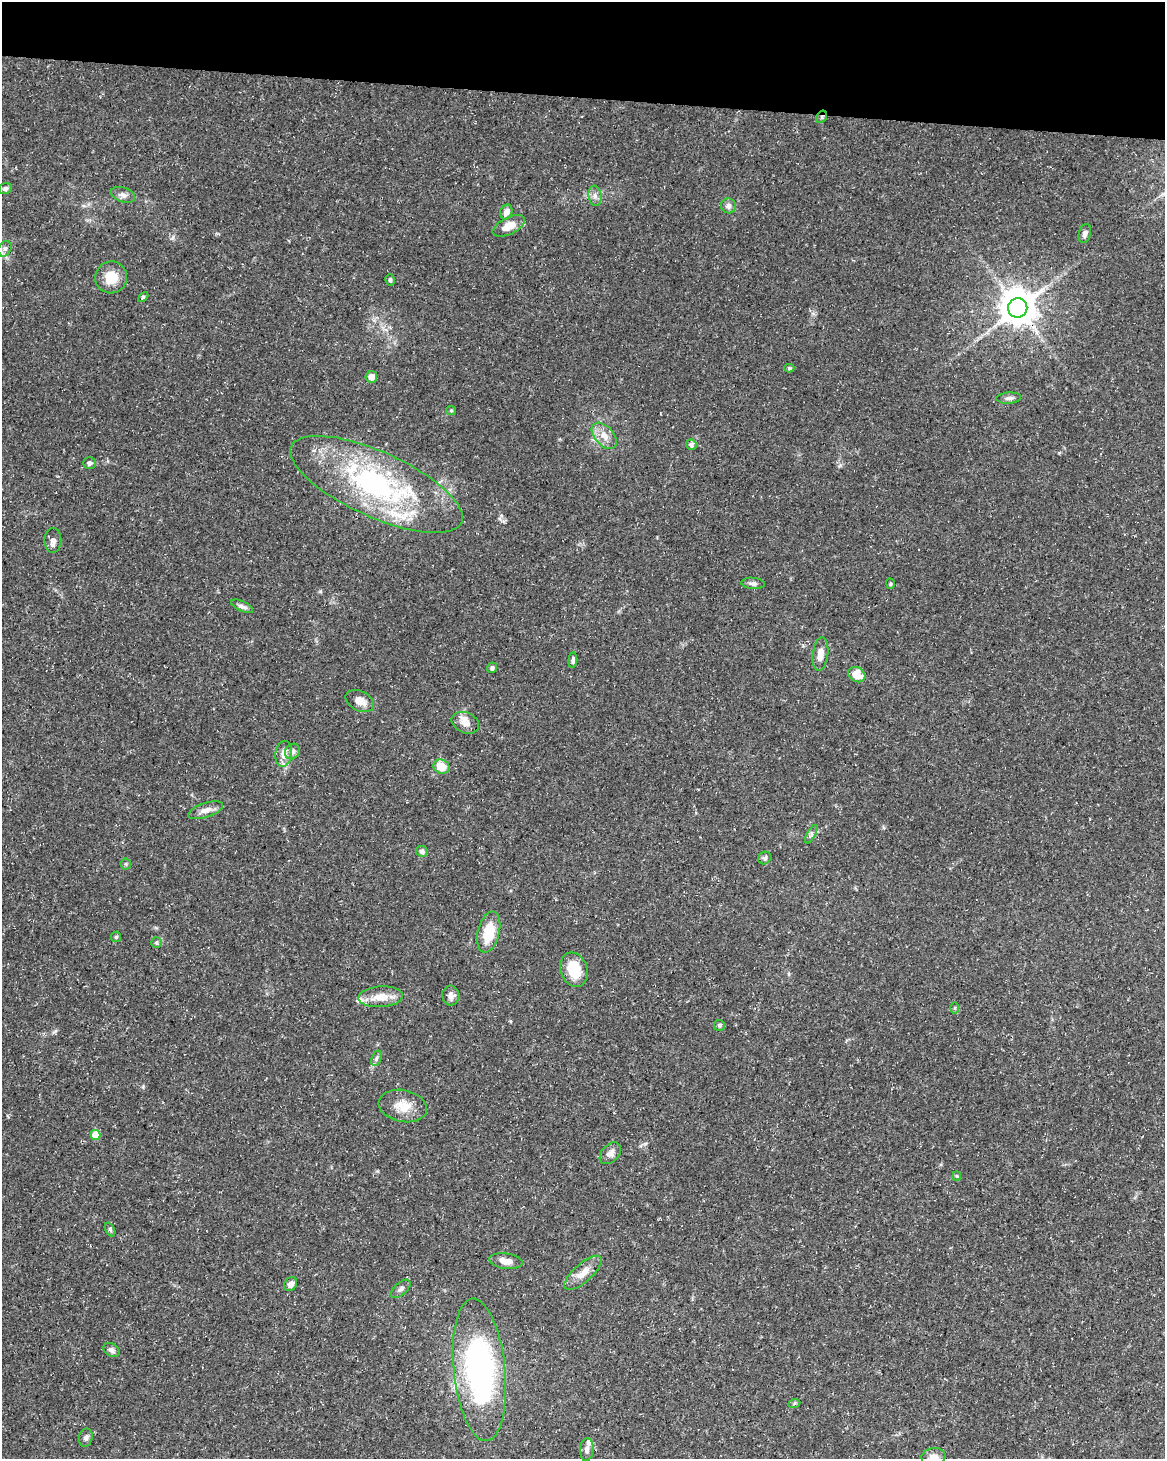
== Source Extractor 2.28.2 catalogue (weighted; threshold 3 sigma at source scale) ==
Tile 2 of 4 x 3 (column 2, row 1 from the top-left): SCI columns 1173-2335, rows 3199-4655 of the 4661 x 4881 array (HDU 1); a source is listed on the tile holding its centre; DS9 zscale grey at full resolution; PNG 1167 x 1461 px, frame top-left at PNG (2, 2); each listed source drawn as its Kron ellipse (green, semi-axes under 4 px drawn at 4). Shown black and unused: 7% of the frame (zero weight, under 3 of 5 exposures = <1% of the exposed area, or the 3 px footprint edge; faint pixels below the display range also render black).
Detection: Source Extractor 2.28.2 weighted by HDU 2 'WHT'; one run over the whole footprint, this tile lists its part. Background 0.0267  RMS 0.0022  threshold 0.00997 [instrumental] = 3 sigma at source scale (4.5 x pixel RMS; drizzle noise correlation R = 1.50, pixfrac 1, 0.0396/0.0396 arcsec/px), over >= 5 px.
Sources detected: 66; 3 inside a brighter listed object's ellipse — not listed separately; the other 63 listed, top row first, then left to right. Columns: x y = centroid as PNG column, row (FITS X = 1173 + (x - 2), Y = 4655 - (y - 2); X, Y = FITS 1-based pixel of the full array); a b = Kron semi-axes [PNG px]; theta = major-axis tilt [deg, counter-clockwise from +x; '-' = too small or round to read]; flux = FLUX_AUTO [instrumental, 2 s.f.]
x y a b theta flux
822 117 6 4 60 0.43
5 188 7 5 15 0.54
123 195 12 7 -18 1.1
595 196 10 6 -82 0.94
728 206 7 7 - 1
506 212 8 6 70 1.4
509 226 17 8 26 3.2
1085 234 10 6 74 0.77
5 249 8 6 68 0.75
111 277 16 16 - 4.2
390 280 5 4 - 0.47
143 297 6 3 45 0.27
1018 308 10 9 - 540
789 368 5 4 - 0.31
371 377 6 5 - 1.5
1009 398 12 5 4 0.76
451 410 5 4 - 0.26
604 436 15 9 -48 2.3
691 445 5 5 - 0.76
89 463 6 6 - 0.64
377 484 93 32 -24 48
53 540 12 8 88 1.1
753 583 12 5 -5 0.77
890 584 5 4 - 0.32
242 606 12 5 -24 0.81
820 654 17 7 83 2.1
573 660 8 4 85 0.59
492 668 5 4 - 0.48
857 675 9 7 -29 3.9
360 701 15 10 -27 2.2
465 723 14 10 -24 1.8
292 752 8 7 - 1
284 754 13 8 80 2
441 767 8 7 - 3.4
206 810 18 7 18 1.7
811 834 10 4 61 0.54
422 851 6 5 - 0.71
765 858 7 6 - 0.58
126 864 5 5 - 0.33
489 932 21 11 76 6.5
116 937 5 5 - 0.31
156 943 5 5 - 0.41
574 970 17 13 -71 6.4
451 996 10 8 -85 1.1
381 997 22 10 4 3.4
955 1008 6 4 89 0.25
719 1025 5 5 - 0.42
376 1058 8 5 71 0.59
403 1106 24 16 -12 3.9
95 1135 5 5 - 4.2
610 1153 12 8 47 1.3
957 1176 4 4 - 0.24
110 1229 7 4 -64 0.4
506 1261 16 8 -8 2
583 1273 23 9 42 2.6
291 1284 7 6 - 1.3
401 1289 12 6 41 0.81
111 1350 9 6 -32 0.85
479 1370 71 26 -84 55
794 1404 6 4 21 0.35
86 1438 9 7 76 0.68
587 1450 11 6 87 0.99
933 1457 12 9 8 1.9
Overlapping masked pixels (flux is a lower limit): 1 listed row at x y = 822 117
Isophote crosses this tile's border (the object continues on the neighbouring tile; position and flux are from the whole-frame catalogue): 2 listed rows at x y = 5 249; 933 1457
Unlisted compact peaks at least as high as the median listed source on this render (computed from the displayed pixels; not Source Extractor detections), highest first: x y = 320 591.